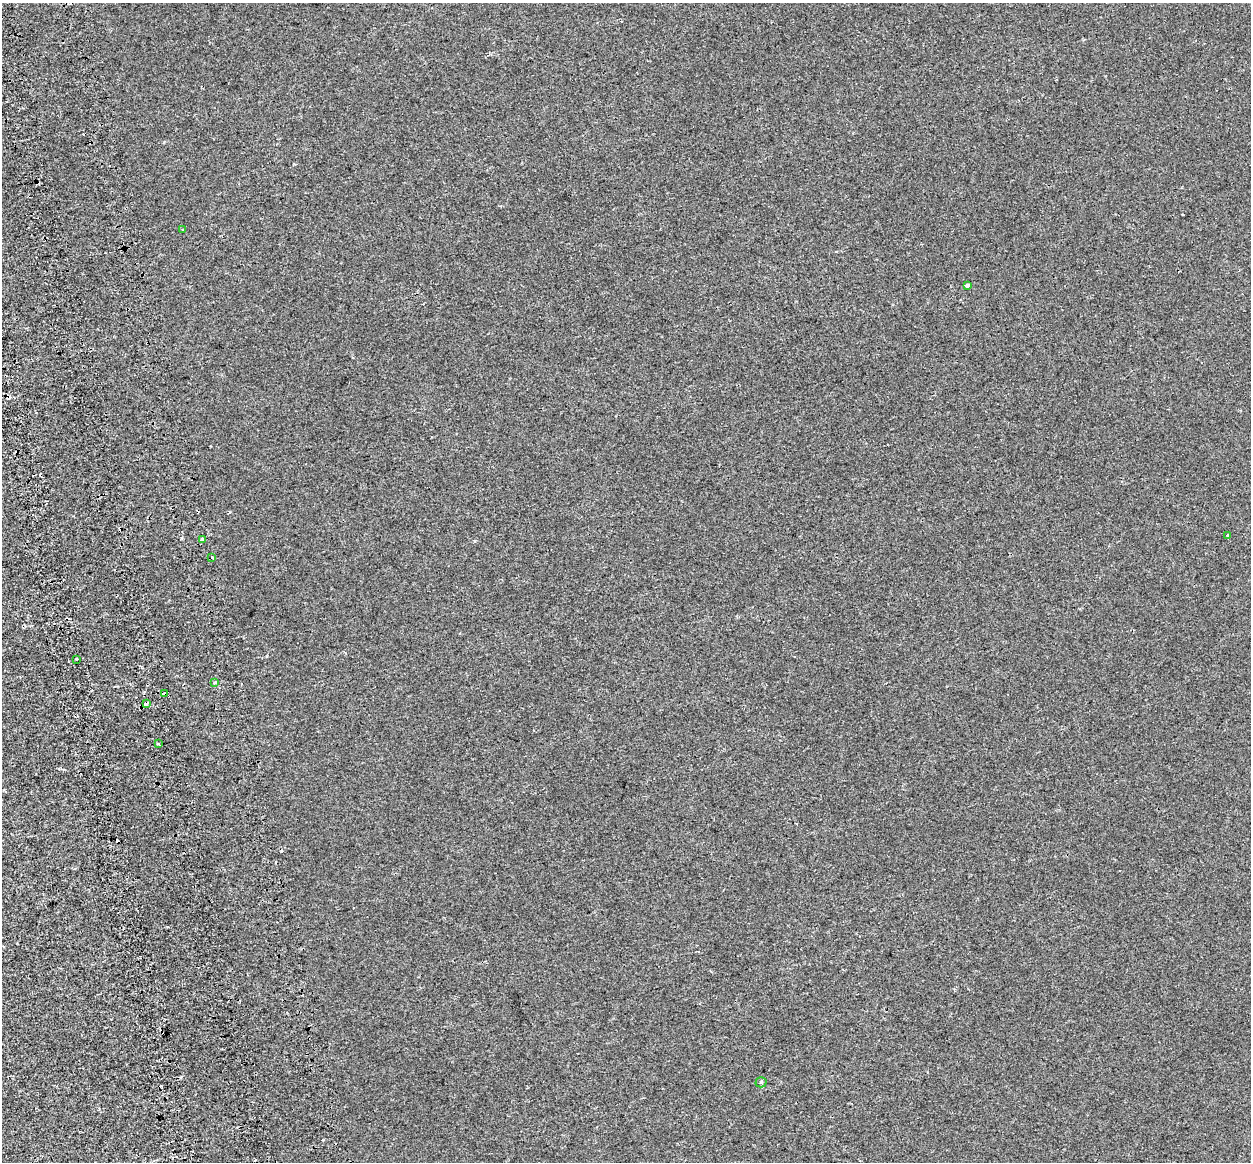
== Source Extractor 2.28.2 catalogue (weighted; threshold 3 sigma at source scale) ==
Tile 11 of 4 x 4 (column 3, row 3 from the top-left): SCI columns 2588-3836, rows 1337-2496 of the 5171 x 4948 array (HDU 1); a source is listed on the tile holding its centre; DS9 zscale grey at full resolution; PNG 1253 x 1164 px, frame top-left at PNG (2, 3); each listed source drawn as its Kron ellipse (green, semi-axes under 4 px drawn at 4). Shown black and unused: <1% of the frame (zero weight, under 2 of 3 exposures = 7% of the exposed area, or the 3 px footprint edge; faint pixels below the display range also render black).
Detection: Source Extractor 2.28.2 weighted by HDU 2 'WHT'; one run over the whole footprint, this tile lists its part. Background -4.26e-04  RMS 0.0045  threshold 0.0203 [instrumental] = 3 sigma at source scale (4.5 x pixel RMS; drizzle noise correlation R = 1.50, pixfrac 1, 0.0396/0.0396 arcsec/px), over >= 5 px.
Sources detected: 21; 10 cosmic-ray / hot-pixel residue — neither listed nor drawn; the other 11 listed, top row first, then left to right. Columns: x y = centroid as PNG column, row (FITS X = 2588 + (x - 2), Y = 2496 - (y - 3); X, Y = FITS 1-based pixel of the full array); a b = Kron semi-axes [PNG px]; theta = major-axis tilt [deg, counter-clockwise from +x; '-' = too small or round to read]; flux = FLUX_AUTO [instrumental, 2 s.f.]
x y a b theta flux
183 230 3 2 - 0.33
968 285 4 3 - 4.5
1227 535 3 3 - 1.1
202 540 3 3 - 7.7
212 558 3 3 - 2.8
76 659 2 2 - 0.41
215 682 3 3 - 0.77
164 694 4 3 - 39
146 703 3 3 - 2.6
159 744 3 3 - 2.7
761 1082 5 5 - 0.5
Overlapping masked pixels (flux is a lower limit): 2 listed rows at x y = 164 694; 146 703